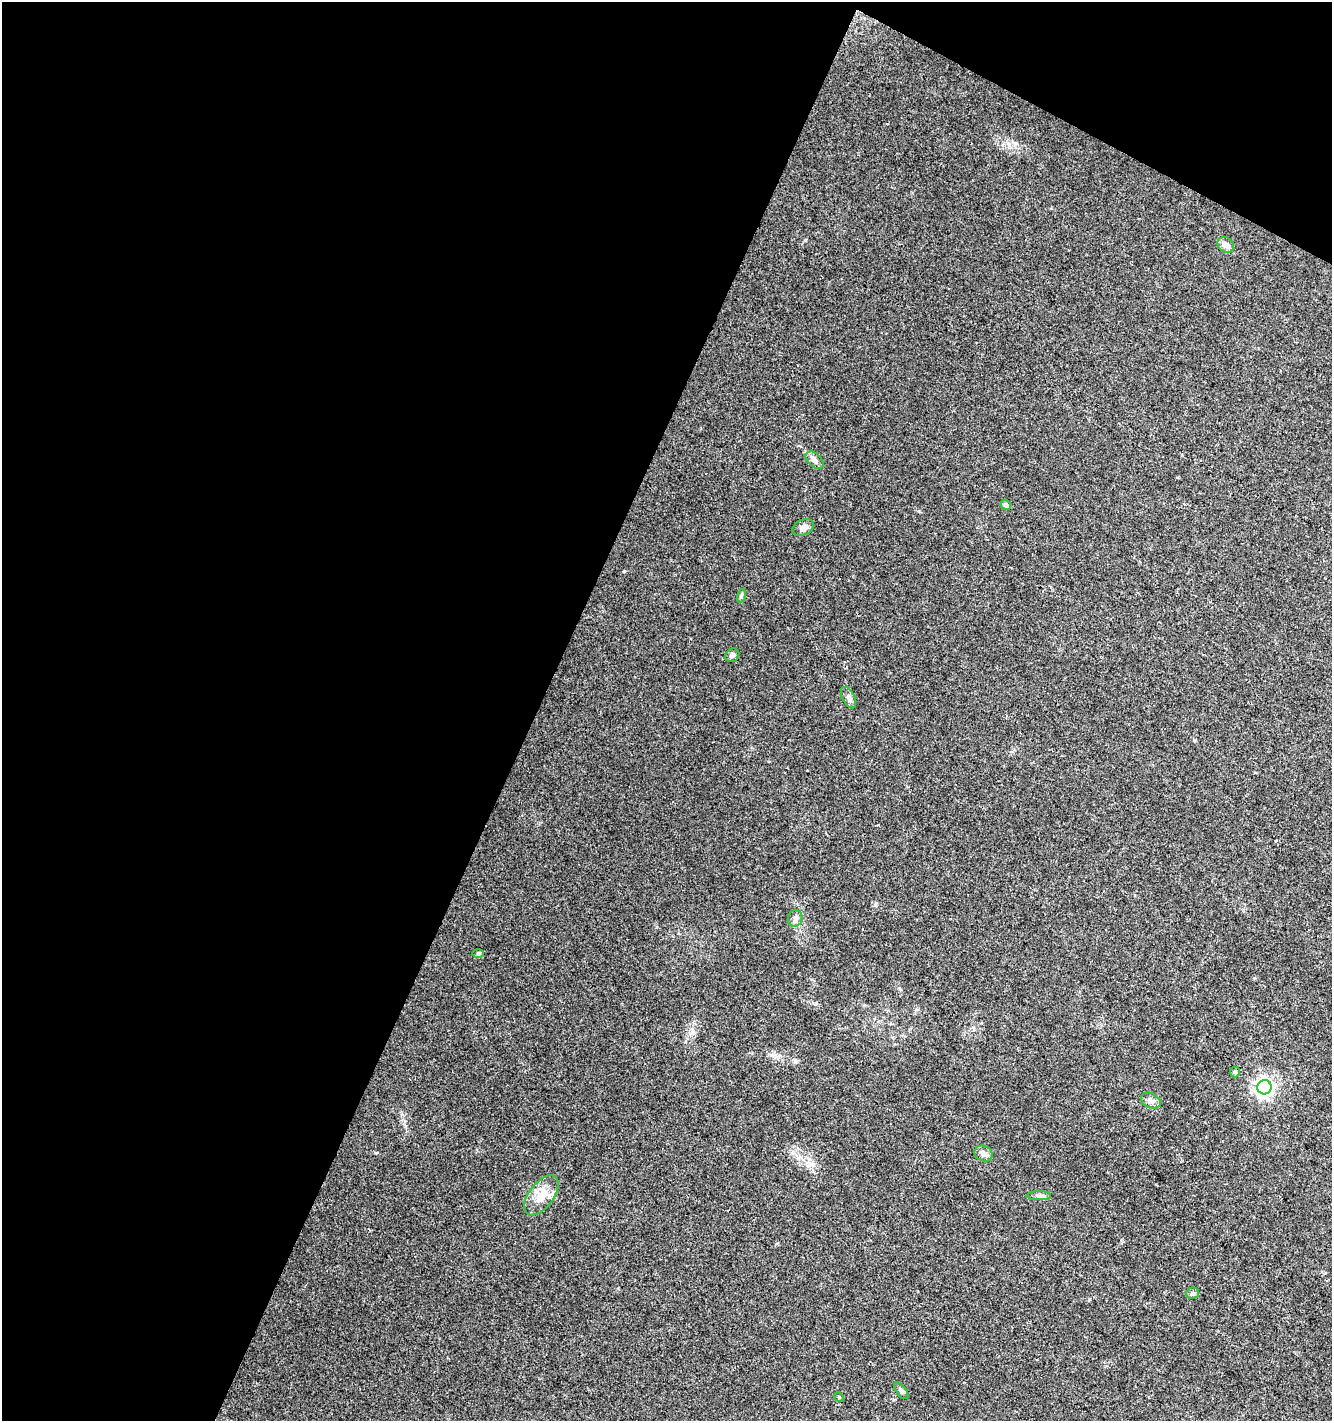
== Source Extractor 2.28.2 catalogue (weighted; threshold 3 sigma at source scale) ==
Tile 1 of 2 x 2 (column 1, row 1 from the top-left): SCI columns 106-1435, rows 1422-2840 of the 2890 x 2841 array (HDU 1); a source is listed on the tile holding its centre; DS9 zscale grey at full resolution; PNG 1334 x 1423 px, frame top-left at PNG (2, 2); each listed source drawn as its Kron ellipse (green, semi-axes under 4 px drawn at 4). Shown black and unused: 44% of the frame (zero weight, under 3 of 4 exposures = <1% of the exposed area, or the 3 px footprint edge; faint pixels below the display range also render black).
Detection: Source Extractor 2.28.2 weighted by HDU 2 'WHT'; one run over the whole footprint, this tile lists its part. Background 0.0246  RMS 0.0047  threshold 0.0213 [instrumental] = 3 sigma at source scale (4.5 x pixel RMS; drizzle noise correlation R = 1.50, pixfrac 1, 0.0396/0.0396 arcsec/px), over >= 5 px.
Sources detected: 18; all 18 listed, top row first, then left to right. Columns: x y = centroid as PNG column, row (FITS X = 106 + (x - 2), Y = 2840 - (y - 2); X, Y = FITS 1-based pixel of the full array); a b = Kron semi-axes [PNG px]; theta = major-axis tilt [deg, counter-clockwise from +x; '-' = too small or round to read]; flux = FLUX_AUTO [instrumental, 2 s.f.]
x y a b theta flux
1226 245 9 7 -37 2.9
814 460 10 6 -42 2
1006 505 5 5 - 1.4
803 528 11 7 26 2.8
741 596 7 4 72 0.77
732 655 7 6 - 1.3
848 698 11 6 -63 1.7
795 918 8 7 - 1.6
478 953 6 4 0 0.62
1235 1072 5 5 - 0.67
1264 1087 7 7 - 150
1151 1101 10 7 -25 1.9
983 1154 9 7 -29 2.8
541 1195 23 12 53 8.1
1039 1196 12 4 1 1.4
1192 1293 6 5 - 1
901 1391 10 5 -53 1.2
839 1397 5 4 - 0.52
Unlisted compact peaks at least as high as the median listed source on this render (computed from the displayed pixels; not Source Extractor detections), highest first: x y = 805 240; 875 905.